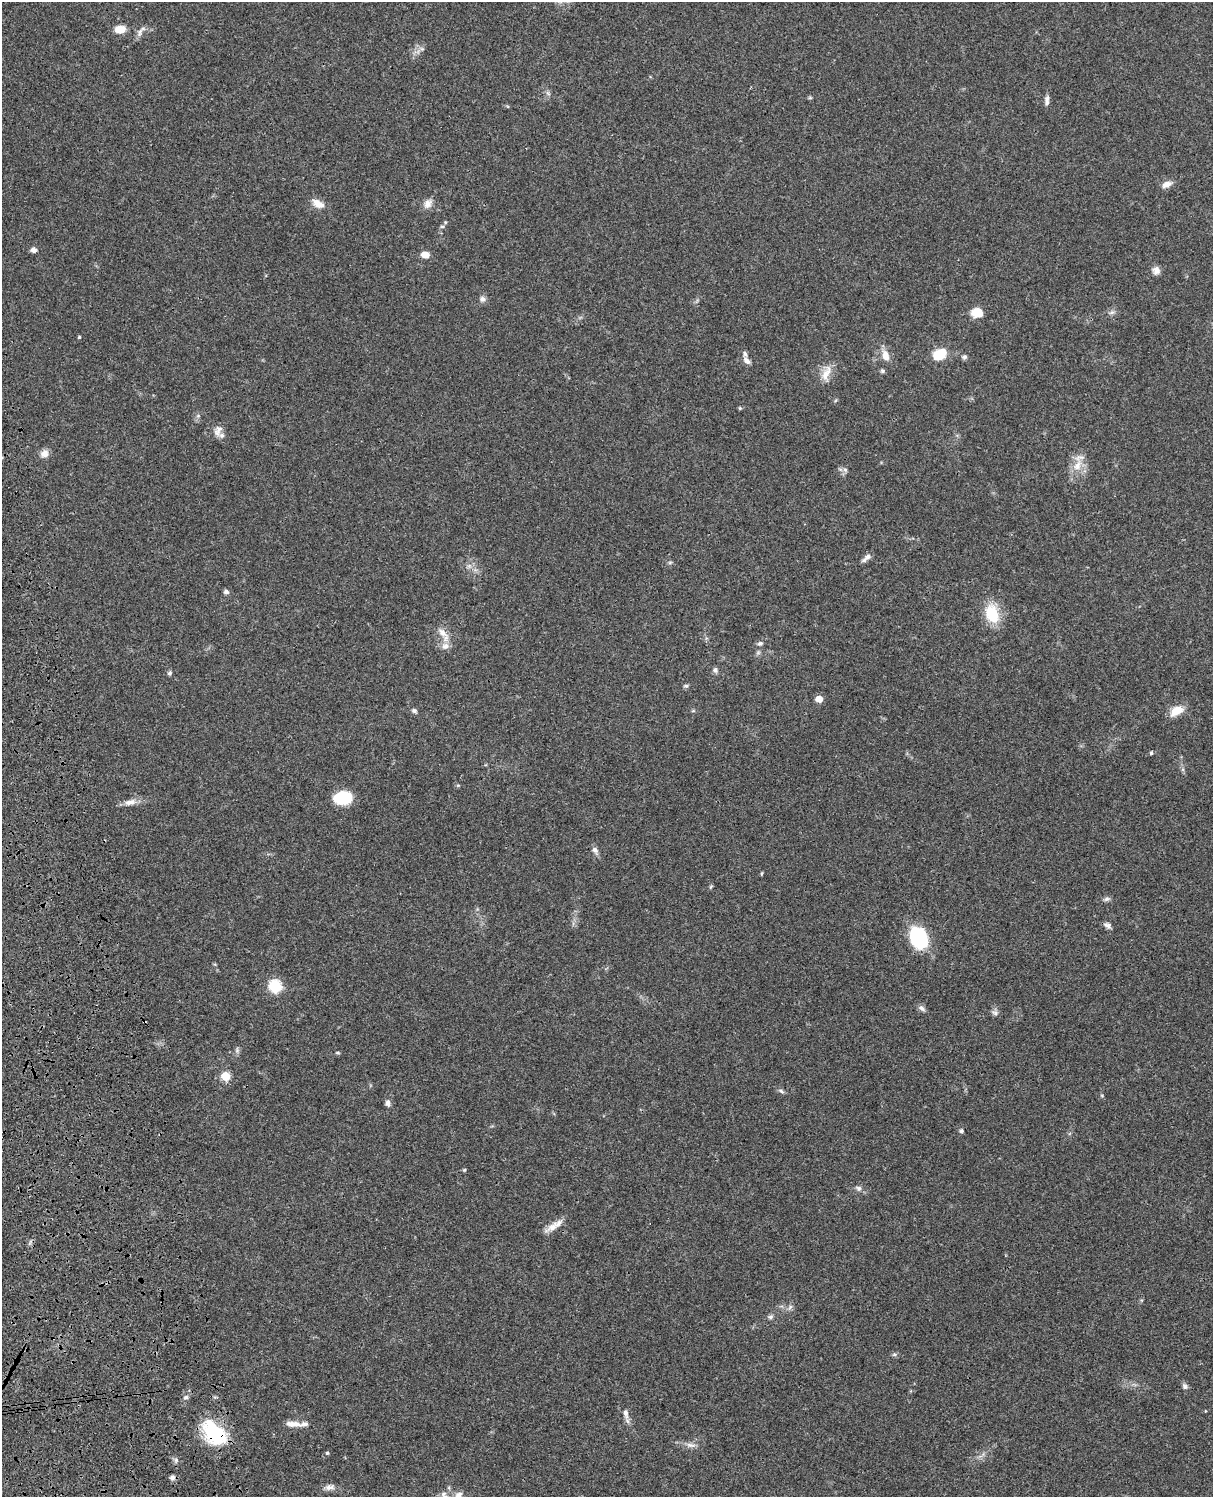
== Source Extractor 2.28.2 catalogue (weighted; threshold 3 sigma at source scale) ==
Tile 7 of 4 x 3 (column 3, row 2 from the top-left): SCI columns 2545-3755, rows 1773-3267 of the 5086 x 4928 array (HDU 1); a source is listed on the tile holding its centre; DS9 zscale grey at full resolution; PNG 1215 x 1499 px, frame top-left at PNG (2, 2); no overlay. Shown black and unused: <1% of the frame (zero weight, under 3 of 4 exposures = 6% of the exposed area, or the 3 px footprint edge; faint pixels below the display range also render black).
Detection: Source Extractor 2.28.2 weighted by HDU 2 'WHT'; one run over the whole footprint, this tile lists its part. Background 0.075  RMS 0.0057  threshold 0.0257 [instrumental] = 3 sigma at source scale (4.5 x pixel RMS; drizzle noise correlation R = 1.50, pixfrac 1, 0.05/0.05 arcsec/px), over >= 5 px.
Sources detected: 79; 3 inside a brighter listed object's ellipse — not listed separately; the other 76 listed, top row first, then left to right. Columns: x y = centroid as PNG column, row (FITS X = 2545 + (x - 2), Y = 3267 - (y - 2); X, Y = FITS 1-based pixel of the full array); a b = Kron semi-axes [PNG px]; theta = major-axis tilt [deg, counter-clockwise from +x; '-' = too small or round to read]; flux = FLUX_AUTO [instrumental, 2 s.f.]
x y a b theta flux
120 29 11 8 3 6.9
139 32 13 6 68 2.4
422 49 7 4 -18 1.1
810 98 6 4 -18 0.65
1047 100 14 5 89 2.4
1167 184 14 7 24 3.6
318 204 17 10 -29 5.6
428 204 13 10 51 3.8
442 226 6 4 0 0.81
33 250 7 6 - 2.2
425 254 8 6 1 5
1156 271 10 9 - 3
482 299 8 7 - 2.1
977 312 12 10 -5 8.5
1112 312 8 5 17 1.5
79 337 3 3 - 0.84
940 354 14 10 31 15
885 356 16 9 -70 5.3
964 357 7 6 - 1.2
747 361 9 6 -44 2.6
882 371 6 5 - 1.1
826 373 25 10 72 6.8
740 408 5 4 - 0.59
218 430 16 10 69 3.6
44 453 10 9 - 3.6
1077 465 18 10 60 7.7
845 470 7 5 -43 1.4
867 558 14 5 39 2.6
670 562 6 4 19 0.75
469 566 6 6 - 1.5
226 592 6 5 - 1.5
992 614 21 14 -70 19
442 632 18 8 -47 5.1
760 643 8 6 11 1.4
446 646 11 9 2 3.7
715 670 7 6 - 1.6
170 673 6 5 - 1.1
686 686 7 5 -13 1.1
819 699 5 5 - 8.9
414 711 7 6 - 1.3
693 711 6 3 18 0.66
1176 711 14 9 29 9.2
1151 753 5 4 - 0.72
343 798 15 11 7 26
130 802 16 8 11 4.1
595 850 9 7 -54 2.2
761 874 6 3 71 0.54
711 887 7 4 45 0.68
1107 899 8 5 26 1.4
1107 925 10 6 -35 2
918 938 23 16 -65 38
275 986 6 6 - 63
921 1008 10 6 -36 2
995 1012 10 6 -37 1.7
237 1050 7 6 - 1.4
338 1053 6 3 -1 0.67
225 1076 5 5 - 22
781 1091 8 4 -36 1.2
1102 1096 5 3 - 0.54
388 1103 8 6 -80 2
961 1131 6 5 - 1.1
464 1170 5 4 - 0.62
858 1188 9 7 -25 1.9
552 1227 24 8 32 5.6
790 1307 8 5 46 1.4
770 1317 7 6 - 1.3
894 1354 7 5 6 1.1
1185 1386 9 7 -57 1.7
186 1397 7 5 15 1.4
626 1414 15 7 -80 3
293 1424 22 7 -6 4.7
214 1433 33 21 -47 33
691 1445 15 6 -9 2.9
327 1453 4 4 - 0.81
172 1477 8 6 15 1.6
330 1487 14 7 3 3.1
Overlapping masked pixels (flux is a lower limit): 2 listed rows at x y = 214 1433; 172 1477